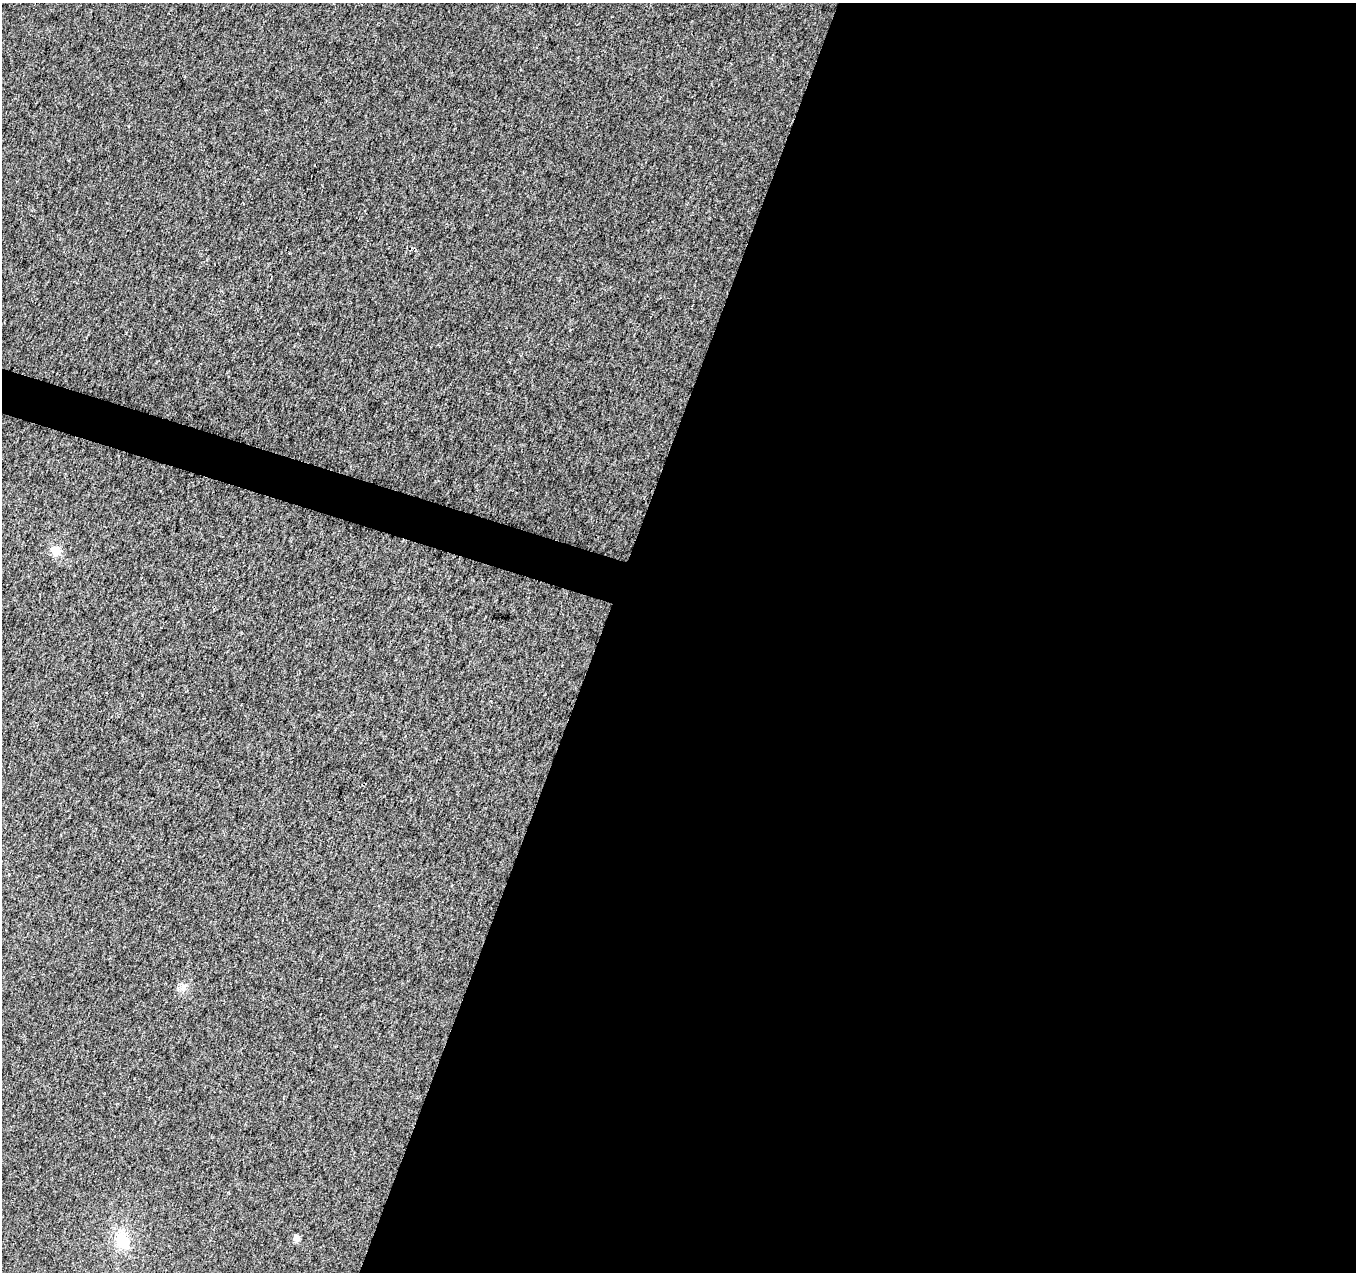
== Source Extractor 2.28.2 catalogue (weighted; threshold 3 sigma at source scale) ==
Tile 12 of 4 x 4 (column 4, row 3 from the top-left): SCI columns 4073-5426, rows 1485-2754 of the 5441 x 5596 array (HDU 1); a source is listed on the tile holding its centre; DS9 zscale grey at full resolution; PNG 1358 x 1274 px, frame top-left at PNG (2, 3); no overlay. Shown black and unused: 58% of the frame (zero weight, under 2 of 3 exposures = <1% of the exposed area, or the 3 px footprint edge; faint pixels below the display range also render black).
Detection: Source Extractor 2.28.2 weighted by HDU 2 'WHT'; one run over the whole footprint, this tile lists its part. Background 0.0146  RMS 0.01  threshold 0.0459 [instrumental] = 3 sigma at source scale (4.5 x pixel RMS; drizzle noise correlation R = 1.50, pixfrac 1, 0.0396/0.0396 arcsec/px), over >= 5 px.
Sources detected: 4; all 4 listed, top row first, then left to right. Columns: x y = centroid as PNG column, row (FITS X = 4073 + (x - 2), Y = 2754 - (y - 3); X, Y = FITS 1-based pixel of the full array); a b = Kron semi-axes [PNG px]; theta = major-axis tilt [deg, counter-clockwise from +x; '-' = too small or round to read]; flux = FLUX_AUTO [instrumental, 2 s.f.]
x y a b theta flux
56 550 12 11 - 9.1
183 987 12 9 69 6.1
296 1238 5 5 - 9
122 1240 23 18 -71 27